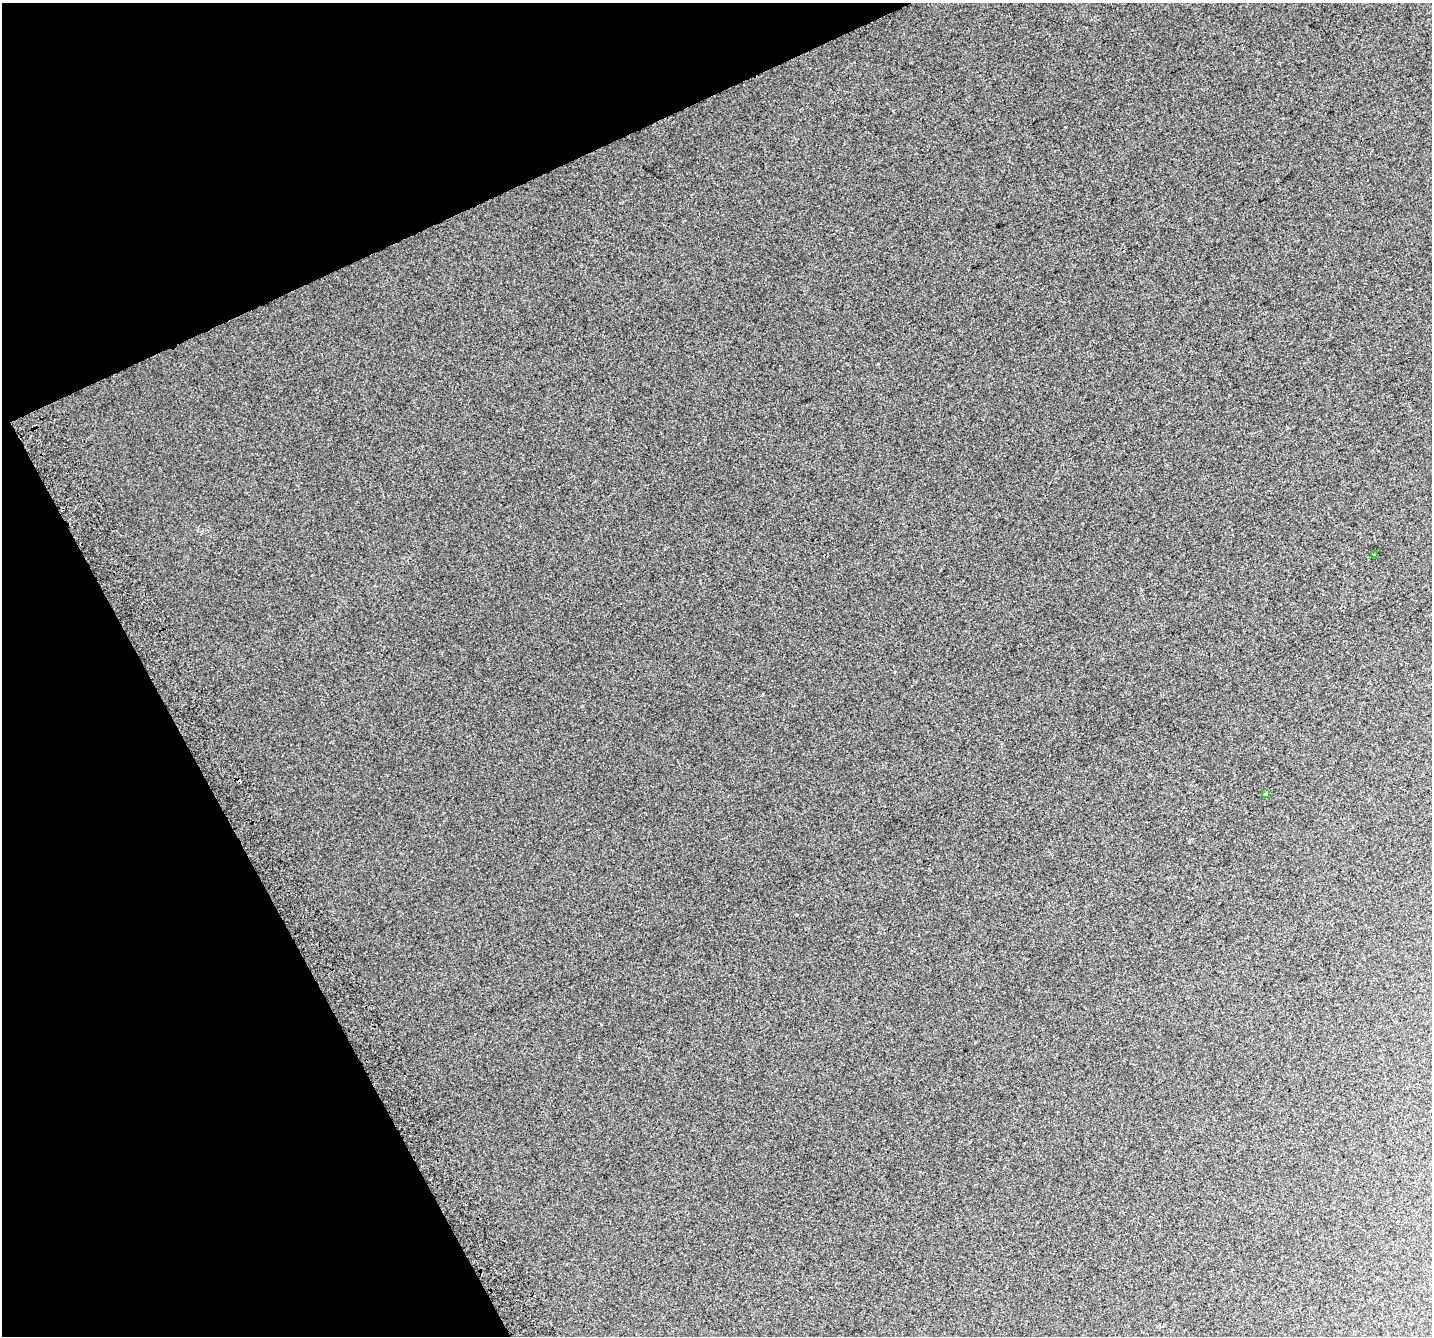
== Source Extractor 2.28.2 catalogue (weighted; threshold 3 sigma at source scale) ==
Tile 5 of 4 x 4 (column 1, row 2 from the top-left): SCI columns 42-1471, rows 2845-4178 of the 5798 x 5630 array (HDU 1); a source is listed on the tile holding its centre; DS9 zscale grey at full resolution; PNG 1434 x 1338 px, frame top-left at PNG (2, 3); each listed source drawn as its Kron ellipse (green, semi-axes under 4 px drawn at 4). Shown black and unused: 22% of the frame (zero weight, under 2 of 3 exposures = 2% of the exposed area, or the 3 px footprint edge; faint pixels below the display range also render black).
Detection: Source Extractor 2.28.2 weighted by HDU 2 'WHT'; one run over the whole footprint, this tile lists its part. Background 0.0239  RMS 0.011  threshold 0.0485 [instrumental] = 3 sigma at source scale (4.5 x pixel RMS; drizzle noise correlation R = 1.50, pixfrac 1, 0.0396/0.0396 arcsec/px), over >= 5 px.
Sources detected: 3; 1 cosmic-ray / hot-pixel residue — neither listed nor drawn; the other 2 listed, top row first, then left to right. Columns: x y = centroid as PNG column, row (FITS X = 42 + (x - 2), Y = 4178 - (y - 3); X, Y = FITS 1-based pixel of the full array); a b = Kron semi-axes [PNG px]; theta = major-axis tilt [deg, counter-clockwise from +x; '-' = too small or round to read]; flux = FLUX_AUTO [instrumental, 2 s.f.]
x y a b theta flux
1375 555 3 3 - 2.3
1266 793 4 3 - 1.6